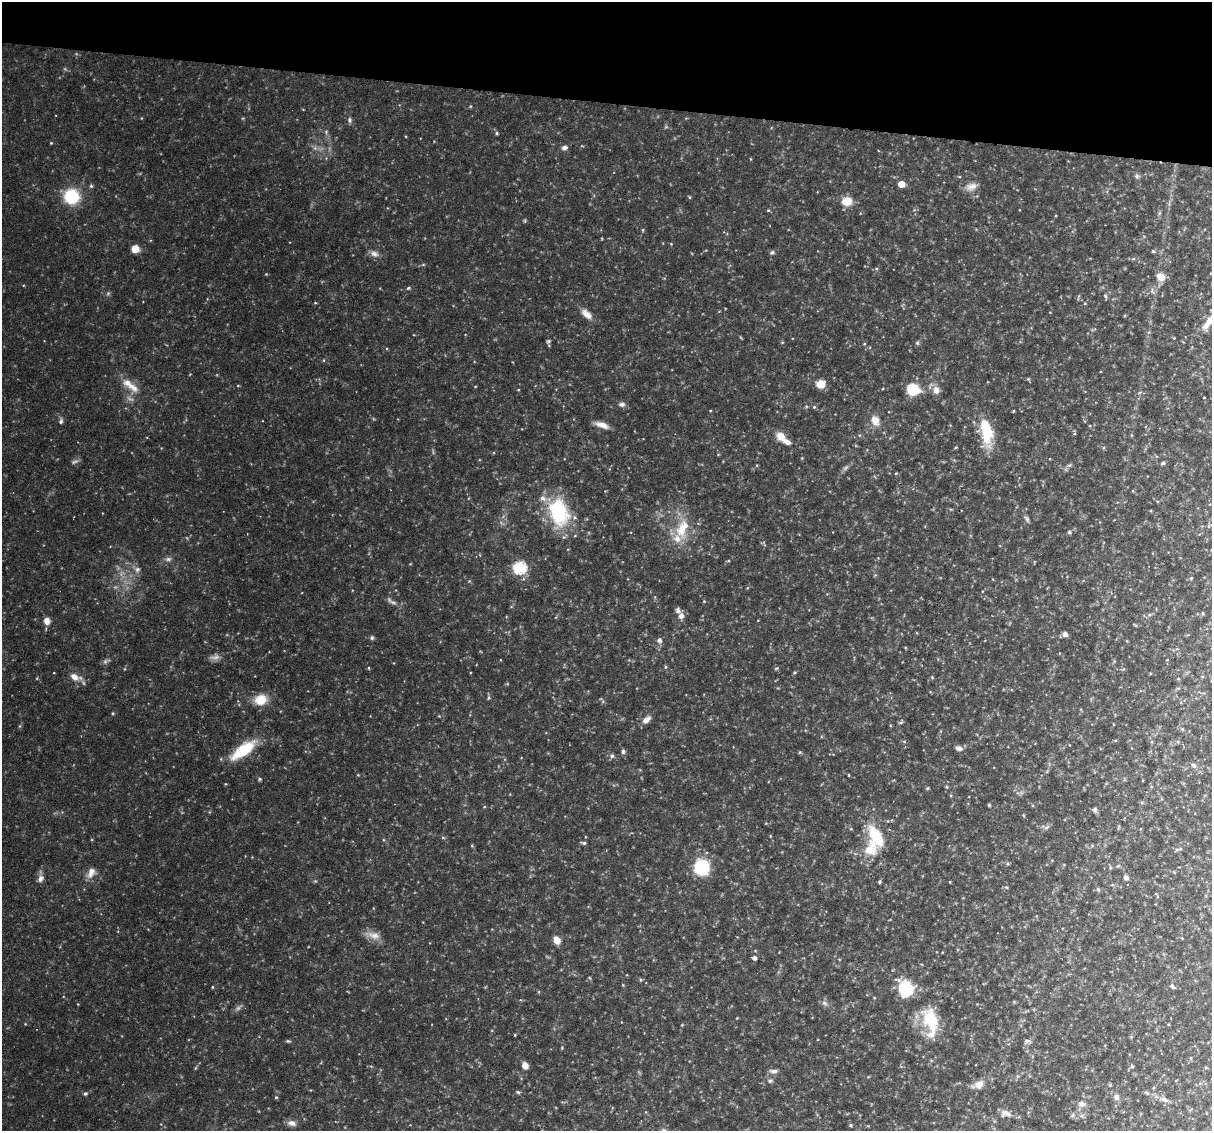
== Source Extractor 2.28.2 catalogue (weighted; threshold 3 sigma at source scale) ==
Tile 2 of 4 x 4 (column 2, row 1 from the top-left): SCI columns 1211-2420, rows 3501-4629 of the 4839 x 4860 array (HDU 1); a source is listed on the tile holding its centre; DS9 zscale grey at full resolution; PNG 1214 x 1133 px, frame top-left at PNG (2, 2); no overlay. Shown black and unused: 9% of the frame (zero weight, under 3 of 6 exposures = <1% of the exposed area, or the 3 px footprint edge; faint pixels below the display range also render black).
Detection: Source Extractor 2.28.2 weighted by HDU 2 'WHT'; one run over the whole footprint, this tile lists its part. Background 0.0523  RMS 0.0048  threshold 0.0198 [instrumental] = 3 sigma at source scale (4.09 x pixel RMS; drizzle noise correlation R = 1.36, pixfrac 0.8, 0.05/0.05 arcsec/px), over >= 5 px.
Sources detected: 249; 20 too faint to see at this stretch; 2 cosmic-ray / hot-pixel residue — not listed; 5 inside a brighter listed object's ellipse — not listed separately; the other 222 listed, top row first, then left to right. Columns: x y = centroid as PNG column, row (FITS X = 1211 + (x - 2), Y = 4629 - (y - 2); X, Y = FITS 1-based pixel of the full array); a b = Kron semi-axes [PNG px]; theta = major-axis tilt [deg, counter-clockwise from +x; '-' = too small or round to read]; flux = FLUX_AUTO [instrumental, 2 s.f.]
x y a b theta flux
470 106 6 4 22 0.58
303 109 4 3 - 0.32
56 115 3 2 - 0.31
141 118 5 3 - 0.33
243 118 5 4 - 0.45
349 120 8 6 -89 1.3
497 133 5 5 - 0.81
51 143 4 4 - 0.43
564 148 7 6 - 1.7
751 159 4 3 - 0.34
1137 176 8 7 - 1.3
959 177 5 3 - 0.44
901 184 5 4 - 8.9
91 186 6 5 - 0.81
971 187 18 9 17 4
71 196 16 15 - 23
689 197 5 4 - 0.51
847 201 9 8 - 9.6
768 210 4 4 - 0.51
1159 213 6 5 - 0.76
525 221 5 4 - 0.57
643 230 6 4 89 0.53
671 244 4 4 - 0.43
135 249 6 6 - 7.4
1153 251 5 4 - 0.75
772 252 7 5 11 0.96
374 254 13 8 -23 2.6
1133 259 6 5 - 0.79
423 265 6 4 1 0.6
876 269 5 5 - 0.69
266 274 4 3 - 0.37
1161 277 11 9 -34 4.5
408 288 5 4 - 0.75
1152 291 11 5 -55 1.6
1105 296 7 5 -55 0.89
1078 297 8 2 74 0.54
315 303 5 3 - 0.42
1085 303 5 4 - 0.49
586 314 16 8 -45 4.2
1209 322 21 8 53 7.4
1093 330 10 3 14 0.55
1149 332 6 4 71 0.67
1174 338 4 3 - 0.39
548 341 7 5 83 1.1
782 342 5 4 - 0.47
917 343 6 5 - 0.92
864 344 4 4 - 0.51
324 360 5 3 - 0.47
1028 379 5 4 - 0.6
127 383 20 14 -48 6.6
820 384 6 6 - 11
238 385 5 3 - 0.37
475 386 4 3 - 0.35
913 389 8 8 - 23
518 390 4 2 - 0.34
936 390 11 10 - 3.5
1140 392 7 3 19 0.69
1204 397 3 2 - 0.32
622 404 9 7 -1 1.6
806 406 5 3 - 0.53
814 407 5 5 - 0.69
710 411 3 2 - 0.36
1013 411 3 2 - 0.47
875 420 16 11 -65 5.5
61 421 9 5 83 1.3
974 422 6 3 -71 0.58
602 425 16 6 -17 4
986 432 25 10 -81 26
1132 435 5 3 - 0.48
781 436 12 9 -45 5.6
956 447 4 3 - 0.45
1104 448 6 4 89 0.56
718 454 5 3 - 0.39
802 458 4 3 - 0.44
1050 459 4 3 - 0.36
75 461 12 5 18 1.3
1163 463 5 4 - 1.1
757 465 4 4 - 0.42
1069 465 8 5 21 1.1
896 473 4 4 - 0.45
1133 491 4 4 - 0.44
951 509 6 4 -19 0.53
559 512 37 25 -75 35
1027 519 10 5 -57 1.3
501 523 10 3 -40 0.89
1209 526 7 4 45 0.64
682 529 33 17 79 17
1069 532 6 5 - 1.1
763 543 8 5 -41 0.71
878 558 4 4 - 0.35
168 559 10 6 1 1.6
728 561 5 3 - 0.47
1034 562 5 3 - 0.34
410 564 5 3 - 0.33
520 567 6 6 - 66
137 569 13 9 -29 3
875 575 5 4 - 0.5
1191 578 5 4 - 0.58
747 588 5 3 - 0.44
704 601 4 4 - 0.43
678 611 5 5 - 1.9
1203 613 5 3 - 0.5
1149 615 6 6 - 1
681 616 7 6 - 3
47 621 9 8 - 3.2
1135 625 6 3 -26 0.48
1065 634 7 5 -23 1.8
372 638 6 5 - 0.92
659 640 6 6 - 2
1059 653 4 3 - 0.34
500 660 4 2 - 0.29
666 667 5 4 - 0.58
369 668 4 4 - 0.49
776 668 6 4 20 0.63
1123 669 7 4 44 0.55
795 672 5 4 - 0.54
54 673 3 2 - 0.27
1150 673 4 3 - 0.34
75 677 17 8 -22 4.6
932 677 5 4 - 0.44
1178 679 4 4 - 0.44
261 700 16 12 14 9.1
603 701 6 5 - 0.81
1081 709 5 3 - 0.44
112 713 5 4 - 0.55
439 716 6 4 -44 0.49
646 719 13 7 40 3.1
901 722 6 4 34 0.77
20 726 6 4 71 0.59
1182 729 5 4 - 0.64
941 731 5 3 - 0.42
1115 740 5 3 - 0.42
904 741 5 4 - 0.59
1182 744 4 3 - 0.48
959 748 9 6 -16 2.1
243 750 35 12 36 19
623 751 7 5 -88 1.1
800 752 5 4 - 0.57
612 756 7 6 - 1.5
1193 765 9 6 -32 1.5
640 770 4 3 - 0.38
1047 771 6 4 46 0.58
358 775 4 3 - 0.38
849 775 3 3 - 0.63
260 779 5 4 - 0.73
947 787 5 4 - 0.47
927 788 5 4 - 0.5
1020 793 13 6 1 1.6
510 794 4 3 - 0.3
989 805 3 3 - 0.67
1033 805 5 4 - 0.54
484 807 4 3 - 0.35
1094 810 6 6 - 1.2
209 812 6 3 70 0.43
1023 815 5 3 - 0.42
1047 827 9 6 23 1.4
770 836 5 3 - 0.38
876 836 20 10 -58 20
443 837 5 4 - 0.56
584 843 6 3 -10 1
472 846 5 4 - 0.53
871 849 21 18 68 13
1180 849 7 6 - 1.1
252 857 3 3 - 0.3
1052 860 5 3 - 0.36
1008 864 5 5 - 0.66
1118 866 6 4 19 0.59
702 867 9 9 - 43
1110 868 6 4 -72 0.66
1174 872 4 4 - 0.39
91 873 15 10 55 4.2
1126 877 7 5 -27 1.4
40 878 14 7 86 2.6
879 882 3 3 - 0.74
950 882 3 3 - 0.37
1006 887 6 3 -18 0.55
1098 890 6 5 - 0.77
1156 894 6 4 -38 0.47
373 935 22 10 -13 4.7
1182 938 4 3 - 0.34
557 940 7 6 - 5.5
754 958 5 5 - 1.6
839 959 4 3 - 0.35
590 978 5 3 - 0.44
641 980 5 4 - 0.62
623 985 4 3 - 0.46
1172 986 8 5 -39 1
212 987 4 3 - 0.44
905 989 12 10 -63 34
874 998 4 4 - 0.42
825 1003 11 8 -39 1.8
737 1018 5 3 - 0.32
931 1019 30 21 -66 20
25 1024 4 3 - 0.36
1168 1024 4 3 - 0.39
682 1025 4 4 - 0.42
515 1035 3 3 - 0.4
1131 1037 6 4 46 0.51
288 1041 7 4 -9 0.71
1027 1041 8 6 -5 1.6
562 1048 4 4 - 0.42
1191 1058 6 4 -89 0.51
525 1066 7 6 - 3.4
1132 1066 6 5 - 0.71
195 1068 5 3 - 0.49
773 1071 11 5 1 1.8
868 1077 5 3 - 0.42
770 1081 8 7 - 1.3
978 1084 17 10 18 4.4
1110 1085 5 4 - 0.62
518 1092 5 4 - 0.78
85 1093 6 5 - 1
1147 1093 7 5 -18 0.95
276 1097 5 4 - 0.65
1116 1097 10 9 - 2.3
1164 1099 15 7 -21 2.8
1082 1104 11 8 0 2.8
1006 1113 14 8 -9 3.5
1072 1115 7 5 23 1.1
1082 1116 7 6 - 1.3
292 1123 12 7 -9 2.7
851 1125 4 4 - 0.74
Isophote crosses this tile's border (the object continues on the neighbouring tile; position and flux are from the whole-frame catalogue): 1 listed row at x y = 1209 322